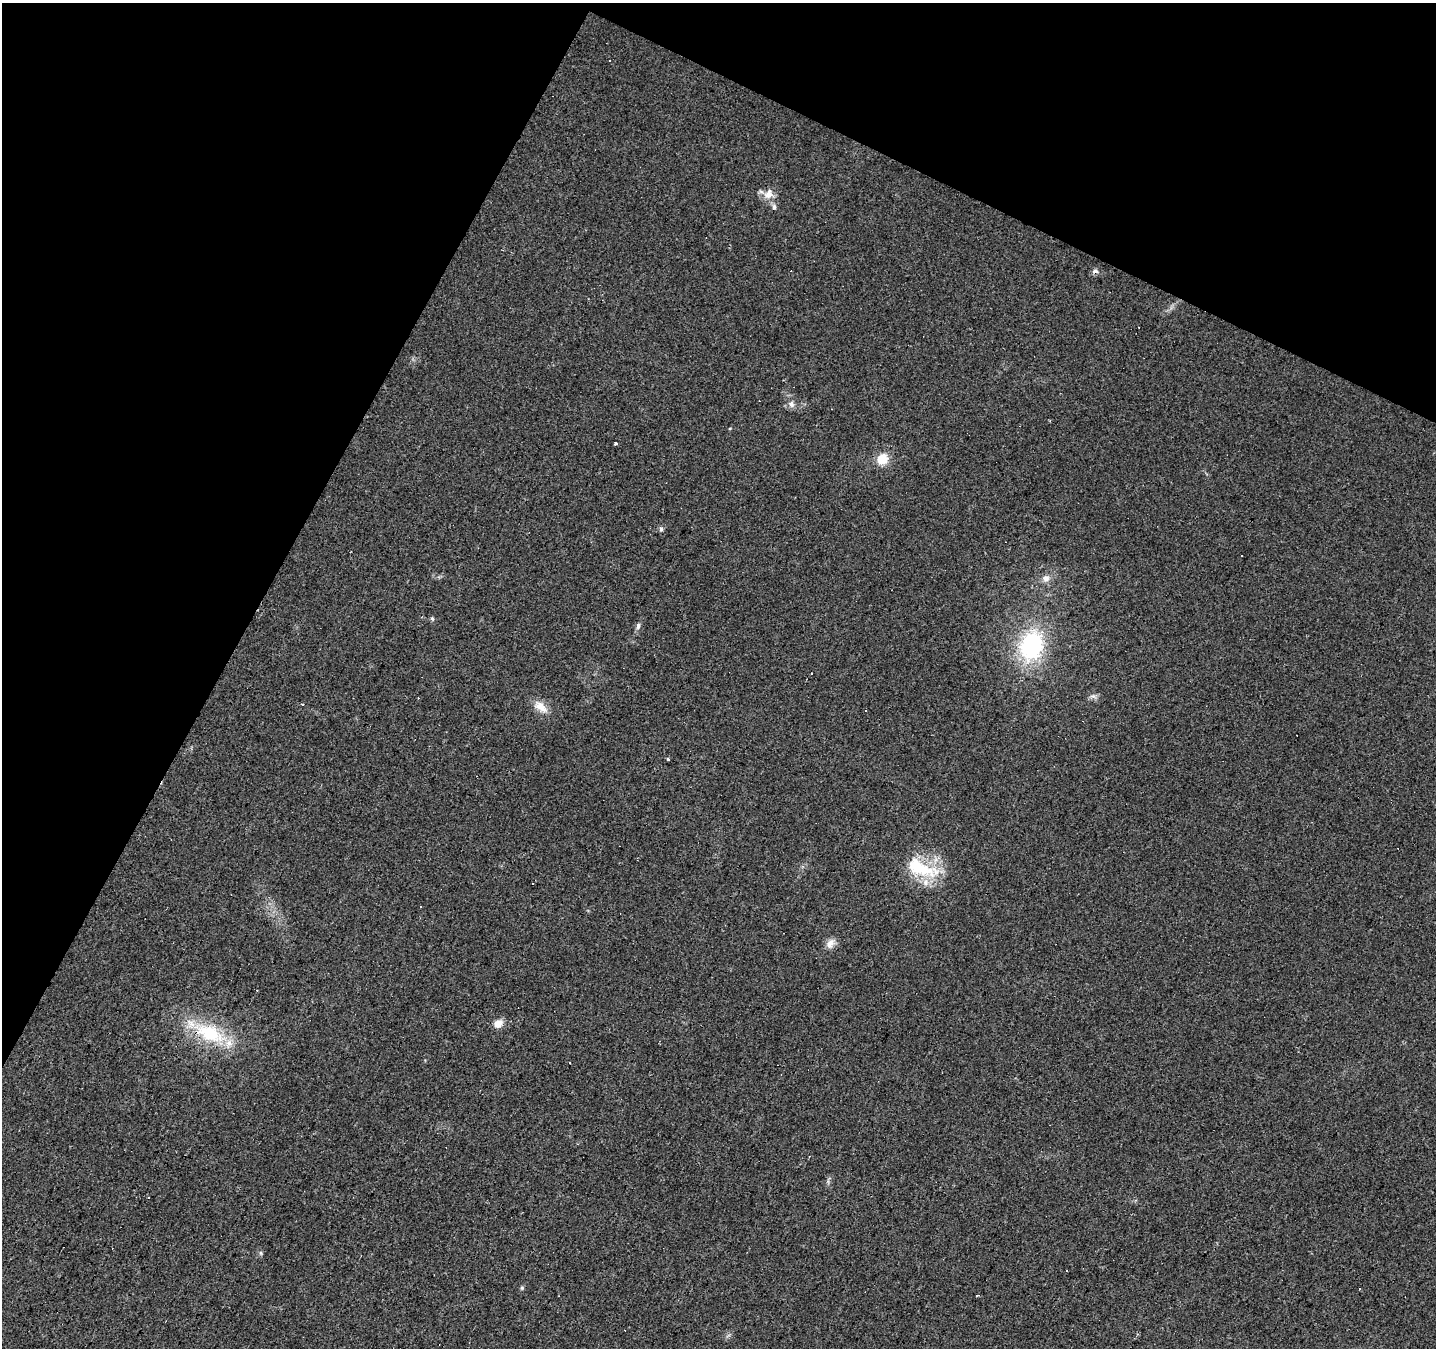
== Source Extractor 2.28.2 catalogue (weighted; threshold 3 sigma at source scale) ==
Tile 2 of 4 x 4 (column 2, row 1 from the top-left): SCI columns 1439-2872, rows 4300-5645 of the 5741 x 5842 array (HDU 1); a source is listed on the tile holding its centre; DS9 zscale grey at full resolution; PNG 1438 x 1350 px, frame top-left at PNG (2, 3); no overlay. Shown black and unused: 26% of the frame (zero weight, under 2 of 3 exposures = <1% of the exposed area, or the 3 px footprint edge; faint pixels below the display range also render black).
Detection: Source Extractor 2.28.2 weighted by HDU 2 'WHT'; one run over the whole footprint, this tile lists its part. Background 0.0257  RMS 0.0058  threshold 0.0261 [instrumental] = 3 sigma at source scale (4.5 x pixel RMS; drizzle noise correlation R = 1.50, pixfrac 1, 0.0396/0.0396 arcsec/px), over >= 5 px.
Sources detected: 34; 11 cosmic-ray / hot-pixel residue — not listed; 1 inside a brighter listed object's ellipse — not listed separately; the other 22 listed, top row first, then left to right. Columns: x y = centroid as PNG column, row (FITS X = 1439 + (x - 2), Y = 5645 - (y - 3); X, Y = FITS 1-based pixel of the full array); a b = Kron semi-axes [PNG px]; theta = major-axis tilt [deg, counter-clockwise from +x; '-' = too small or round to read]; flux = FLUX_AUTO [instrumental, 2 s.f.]
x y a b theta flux
609 61 2 2 - 0.5
768 194 14 11 55 6.1
774 206 7 5 -61 1.5
1095 271 9 5 0 1.8
791 404 9 8 - 2.6
615 443 3 3 - 1.1
882 459 15 13 51 9
661 529 6 5 - 1.2
1046 578 10 9 - 3.4
432 619 6 4 -66 1
638 626 9 5 75 1.7
1031 646 31 23 73 62
541 707 22 10 -39 6.9
668 759 3 3 - 1
921 868 51 20 -21 32
532 883 3 3 - 3
830 943 15 10 60 4.1
498 1023 11 9 43 5
210 1033 41 21 -23 37
148 1198 3 3 - 1.5
261 1253 6 4 -90 0.87
522 1287 6 4 20 0.78
Overlapping masked pixels (flux is a lower limit): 1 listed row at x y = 210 1033